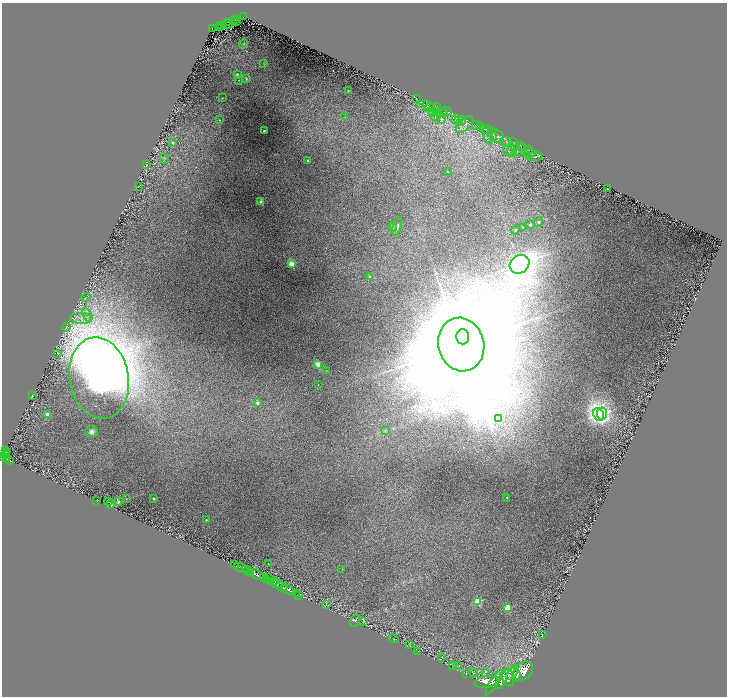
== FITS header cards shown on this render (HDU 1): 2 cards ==
NAXIS1  =                 1449
NAXIS2  =                 1388

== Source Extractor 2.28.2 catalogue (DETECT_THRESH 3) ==
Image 1449 x 1388 px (HDU 1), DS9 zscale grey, zoomed out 1/2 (1 PNG px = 2 x 2 image px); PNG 729 x 698 px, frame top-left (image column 1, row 1387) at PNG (2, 3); each listed source drawn as its Kron ellipse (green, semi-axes under 4 px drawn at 4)
Background 0.988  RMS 0.016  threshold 0.0485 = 3 sigma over >= 5 px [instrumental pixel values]
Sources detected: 166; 24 cannot appear on this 1/2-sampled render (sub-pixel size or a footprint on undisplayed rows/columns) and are neither listed nor drawn; the other 142 listed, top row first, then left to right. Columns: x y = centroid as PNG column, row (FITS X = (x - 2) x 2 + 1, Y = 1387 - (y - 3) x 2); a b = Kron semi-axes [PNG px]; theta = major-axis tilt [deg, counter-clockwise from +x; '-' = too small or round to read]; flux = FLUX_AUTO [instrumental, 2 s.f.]
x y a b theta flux
244 17 4 2 - 98
236 19 2 2 - 56
236 21 2 1 - 16
228 22 3 1 - 110
234 22 2 1 - 20
229 24 3 1 - 36
221 25 4 2 - 83
219 27 2 1 - 20
221 27 2 1 - 29
213 28 4 2 - 100
243 44 5 3 - 2.9
264 64 3 3 - 1.7
237 74 2 2 - 11
246 79 4 3 - 3.1
239 80 3 2 - 1.4
348 91 2 1 - 1.4
222 98 2 2 - 1.8
416 98 3 2 - 1.5
420 105 3 2 - 1.3
427 105 4 3 - 3
429 107 5 2 - 2.8
437 107 4 3 - 3.5
446 111 5 2 - 2.7
433 112 4 3 - 3.8
438 112 3 2 - 1.7
443 113 5 3 - 3.9
345 117 3 3 - 2.2
435 117 5 1 - 2.1
441 119 5 3 - 4.8
456 119 5 3 - 4.2
219 120 2 2 - 3.5
458 121 3 2 - 1.2
462 121 5 2 - 3.4
465 125 10 5 42 14
476 125 5 2 - 1.7
480 127 4 2 - 1.2
487 130 7 2 -29 3.7
264 131 2 2 - 7.1
493 134 7 4 -68 5.5
487 135 10 3 -66 10
498 136 7 5 -55 9.4
507 142 6 3 -36 6.2
512 142 3 2 - 2.2
172 143 3 3 - 5.3
520 145 2 1 - 0.7
522 148 3 2 - 1.5
528 150 4 2 - 1.7
508 151 5 1 - 2.5
517 151 2 2 - 1.5
512 152 5 5 - 8
529 153 6 3 15 4.7
535 157 8 3 5 6.5
165 158 5 3 - 2.9
308 160 2 2 - 11
147 164 3 2 - 1.4
447 172 2 2 - 3.5
138 186 2 1 - 0.85
607 189 2 1 - 1.7
261 202 2 2 - 51
538 222 5 4 - 3.9
530 225 4 3 - 3.4
393 227 4 3 - 3.6
397 227 10 4 77 7.8
523 227 3 3 - 2
515 230 4 3 - 3.2
292 264 3 3 - 110
520 264 10 9 - 3000
369 276 3 2 - 5.2
86 297 5 2 - 2.4
87 315 7 4 -61 12
81 319 10 5 -3 23
66 327 4 2 - 2.5
463 337 7 6 - 12000
461 345 27 23 -75 88000
57 353 2 1 - 0.86
317 364 3 3 - 45
326 370 2 1 - 0.94
99 378 41 29 -80 3700
318 385 2 1 - 1.1
32 396 2 2 - 5.6
257 403 2 2 - 24
47 414 2 2 - 24
599 414 7 5 -64 1300
602 414 6 5 - 490
499 418 4 2 - 3.9
386 430 4 2 - 3.3
92 432 6 5 - 12
5 451 3 2 - 77
6 453 3 2 - 220
6 455 4 2 - 340
3 456 3 2 - 400
7 458 4 2 - 220
9 460 4 2 - 200
507 497 2 2 - 1.5
126 499 3 2 - 0.99
154 499 2 2 - 8.1
506 499 2 2 - 1.8
97 500 2 1 - 1.1
109 501 2 1 - 1.6
118 502 4 4 - 4.4
110 505 3 2 - 3.4
207 520 4 2 - 4
268 564 2 1 - 1
234 565 3 2 - 75
241 568 7 2 -23 260
342 569 2 2 - 0.9
245 570 2 1 - 250
248 571 4 2 - 590
251 572 2 2 - 520
257 575 7 3 -34 2300
264 577 4 3 - 740
269 577 3 1 - 140
266 580 3 2 - 310
271 581 3 3 - 630
275 582 4 2 - 350
277 584 6 2 2 410
282 587 6 2 -21 940
288 590 6 2 -26 1300
297 594 2 1 - 31
298 595 2 1 - 31
478 601 3 3 - 110
326 604 3 1 - 0.76
507 608 3 3 - 94
355 620 6 4 58 4.3
363 621 4 2 - 1.8
542 635 3 2 - 1.1
393 639 5 2 - 1.1
409 644 4 1 - 0.88
418 651 2 2 - 1.3
442 657 3 2 - 1.8
453 665 3 2 - 1.5
457 666 3 2 - 1.6
523 671 11 8 39 5700
486 672 3 2 - 1.4
466 673 3 1 - 1
473 673 4 1 - 1.5
513 673 8 3 54 1900
516 676 6 3 83 3100
508 677 9 6 -78 4600
501 680 9 4 63 3700
486 682 12 5 10 5400
494 682 14 4 55 4800
At the frame edge (FLAGS 8, measured only in part): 1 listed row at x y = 3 456
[24 sub-pixel or undisplayed-footprint detections neither listed nor drawn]